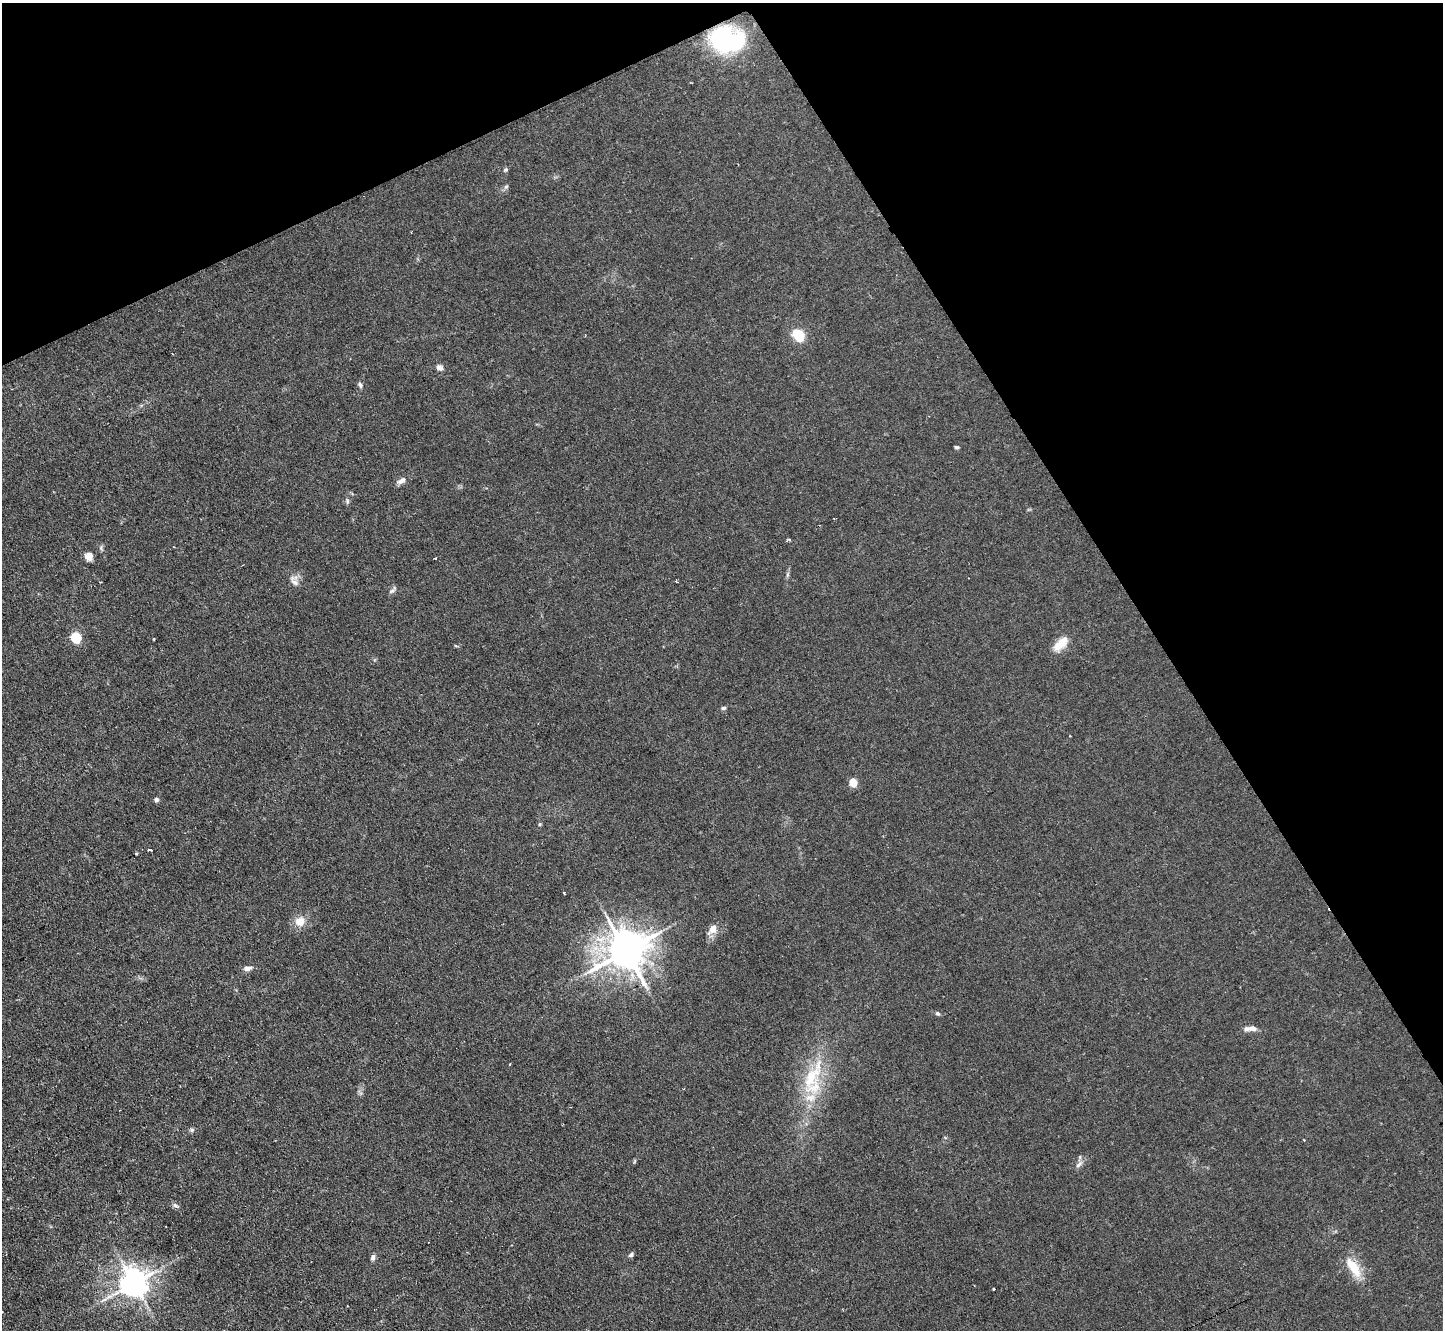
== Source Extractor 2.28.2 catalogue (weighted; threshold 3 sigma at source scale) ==
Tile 3 of 4 x 4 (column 3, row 1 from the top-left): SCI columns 2885-4325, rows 4137-5464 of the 5767 x 5753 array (HDU 1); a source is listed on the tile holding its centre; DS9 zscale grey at full resolution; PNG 1445 x 1332 px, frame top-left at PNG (2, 3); no overlay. Shown black and unused: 27% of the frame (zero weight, under 2 of 3 exposures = <1% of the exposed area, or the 3 px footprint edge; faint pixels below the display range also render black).
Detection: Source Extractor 2.28.2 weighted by HDU 2 'WHT'; one run over the whole footprint, this tile lists its part. Background 0.0803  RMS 0.0071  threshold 0.032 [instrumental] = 3 sigma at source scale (4.5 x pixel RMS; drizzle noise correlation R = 1.50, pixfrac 1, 0.05/0.05 arcsec/px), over >= 5 px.
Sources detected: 45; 2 cosmic-ray / hot-pixel residue — not listed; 3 inside a brighter listed object's ellipse — not listed separately; the other 40 listed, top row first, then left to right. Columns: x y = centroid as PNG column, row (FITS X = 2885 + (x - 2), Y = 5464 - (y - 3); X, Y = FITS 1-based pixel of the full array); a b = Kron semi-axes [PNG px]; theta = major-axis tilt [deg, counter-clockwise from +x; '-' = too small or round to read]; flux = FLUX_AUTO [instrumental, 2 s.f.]
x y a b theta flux
727 40 30 20 -11 110
505 170 7 5 32 1.1
506 187 6 4 2 1.1
798 335 18 13 -52 14
439 367 9 7 -35 2.7
360 385 8 6 -69 1.8
957 447 5 3 - 1.1
401 481 12 7 31 3.8
347 501 8 5 -82 1.4
789 540 4 3 - 2
89 556 5 5 - 18
435 558 3 2 - 0.77
787 574 8 4 72 1.4
294 581 17 8 -60 4.4
676 581 3 2 - 0.69
392 590 13 4 45 1.7
76 637 5 5 - 62
1061 644 22 10 46 11
723 708 6 5 - 1.2
853 782 5 4 - 22
156 799 6 5 - 1.8
540 824 5 4 - 0.8
150 850 3 3 - 6.7
564 893 3 3 - 1.7
300 921 11 10 - 9.5
712 929 17 9 54 6.1
626 951 12 11 - 2300
247 968 12 6 8 3
938 1014 6 5 - 1.3
1252 1028 10 7 -8 3.7
510 1064 4 2 - 0.44
812 1077 45 21 63 40
192 1130 7 5 21 1.4
1079 1164 11 5 51 2.8
175 1205 8 5 -29 1.8
631 1255 7 5 37 1.6
373 1257 7 6 - 2.2
1353 1267 32 12 -56 16
134 1283 8 8 - 1000
993 1289 3 3 - 1
Overlapping masked pixels (flux is a lower limit): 1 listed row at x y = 727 40